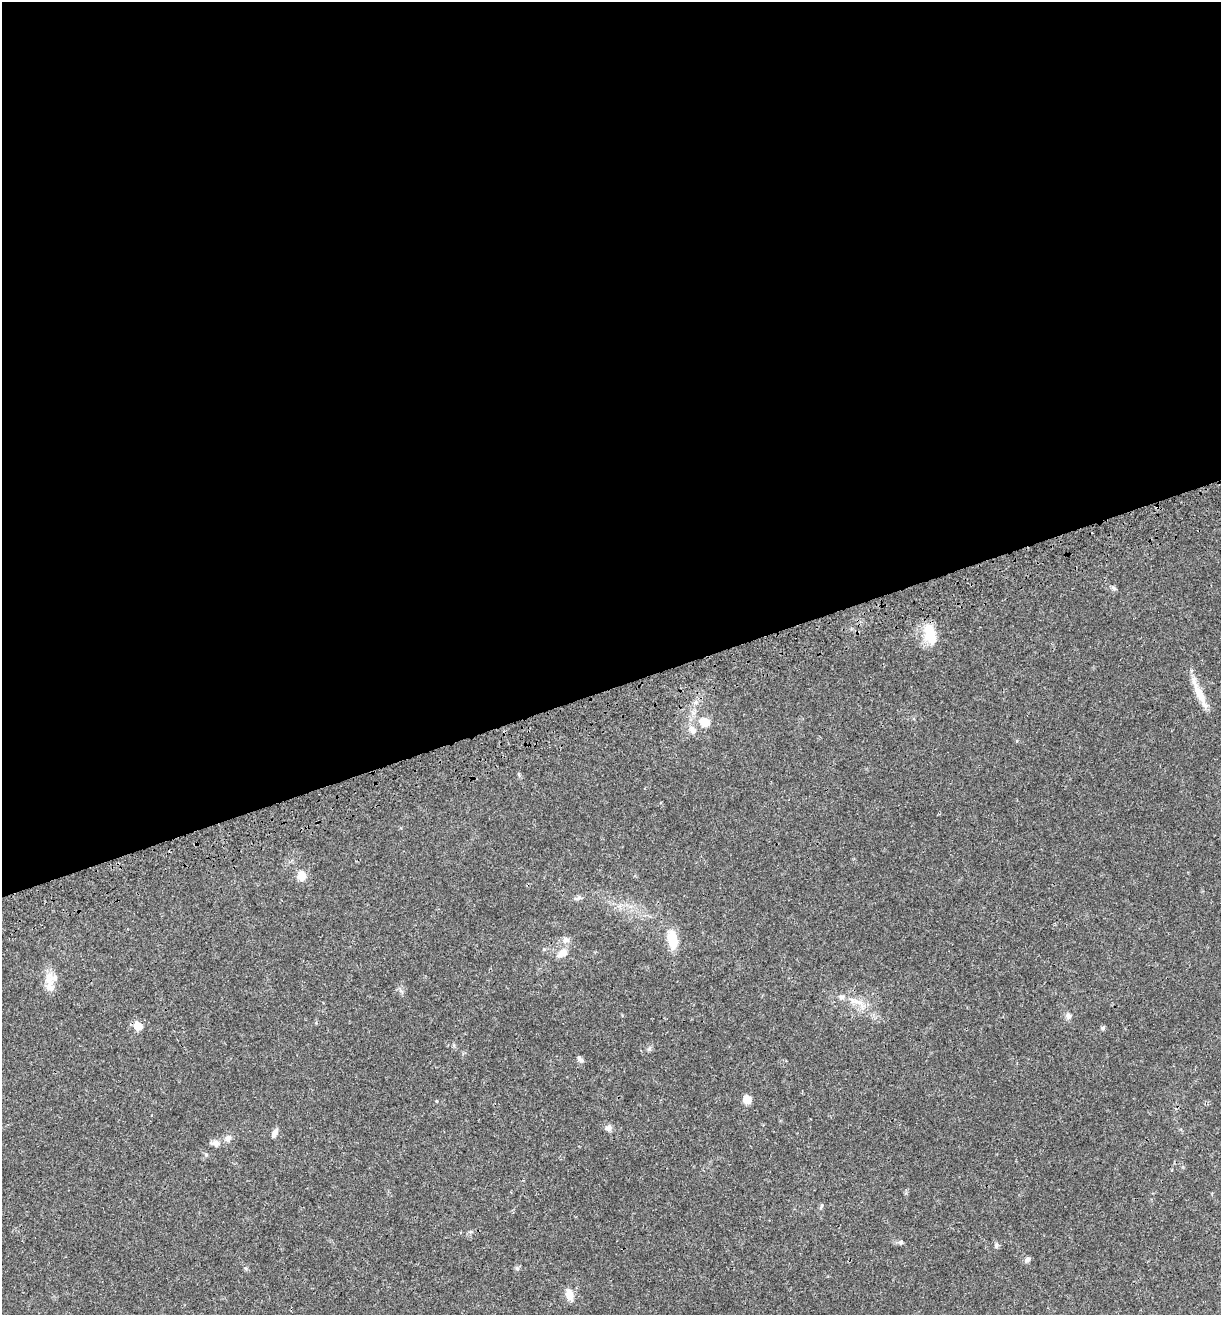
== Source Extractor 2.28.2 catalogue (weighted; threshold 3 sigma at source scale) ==
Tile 2 of 4 x 4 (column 2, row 1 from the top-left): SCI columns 1454-2672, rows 4053-5365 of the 5296 x 5479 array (HDU 1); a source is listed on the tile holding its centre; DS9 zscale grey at full resolution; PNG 1223 x 1317 px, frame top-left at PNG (2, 2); no overlay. Shown black and unused: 52% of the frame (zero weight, under 3 of 4 exposures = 9% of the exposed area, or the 3 px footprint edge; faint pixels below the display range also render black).
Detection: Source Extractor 2.28.2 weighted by HDU 2 'WHT'; one run over the whole footprint, this tile lists its part. Background 0.0359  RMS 0.0032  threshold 0.0144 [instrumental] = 3 sigma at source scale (4.5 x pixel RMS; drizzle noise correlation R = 1.50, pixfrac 1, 0.0396/0.0396 arcsec/px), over >= 5 px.
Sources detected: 32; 3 inside a brighter listed object's ellipse — not listed separately; the other 29 listed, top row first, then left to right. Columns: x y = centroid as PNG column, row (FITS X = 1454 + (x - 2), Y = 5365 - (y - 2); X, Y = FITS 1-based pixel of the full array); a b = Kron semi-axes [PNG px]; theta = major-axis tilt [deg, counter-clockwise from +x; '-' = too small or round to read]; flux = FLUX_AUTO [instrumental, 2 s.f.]
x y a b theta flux
1113 588 7 5 -23 0.59
931 634 27 14 -67 7.1
1199 694 48 7 -65 5.1
705 722 12 10 -35 3.4
693 730 13 8 -65 1.9
301 876 11 10 - 3
579 897 6 4 45 0.61
672 939 22 11 -79 6.5
566 940 10 7 29 1.3
544 949 5 5 - 0.42
564 952 13 10 3 2.6
49 979 18 14 79 3.9
857 1002 19 6 -20 2.6
1068 1016 8 6 -87 1.1
138 1026 9 8 - 3.4
1103 1028 6 4 49 0.53
580 1059 10 5 -47 0.8
747 1100 7 7 - 3.9
437 1101 4 3 - 0.22
608 1128 9 8 - 1.1
274 1133 11 5 65 1.3
228 1138 11 7 47 1.3
215 1143 14 7 -4 1.7
206 1155 5 5 - 0.46
821 1206 6 4 70 0.42
901 1242 7 5 -19 0.61
996 1246 8 4 90 0.54
1027 1260 8 6 40 0.87
569 1294 13 8 -71 2.9
Unlisted compact peaks at least as high as the median listed source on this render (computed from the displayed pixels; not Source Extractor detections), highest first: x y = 649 1049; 517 1268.